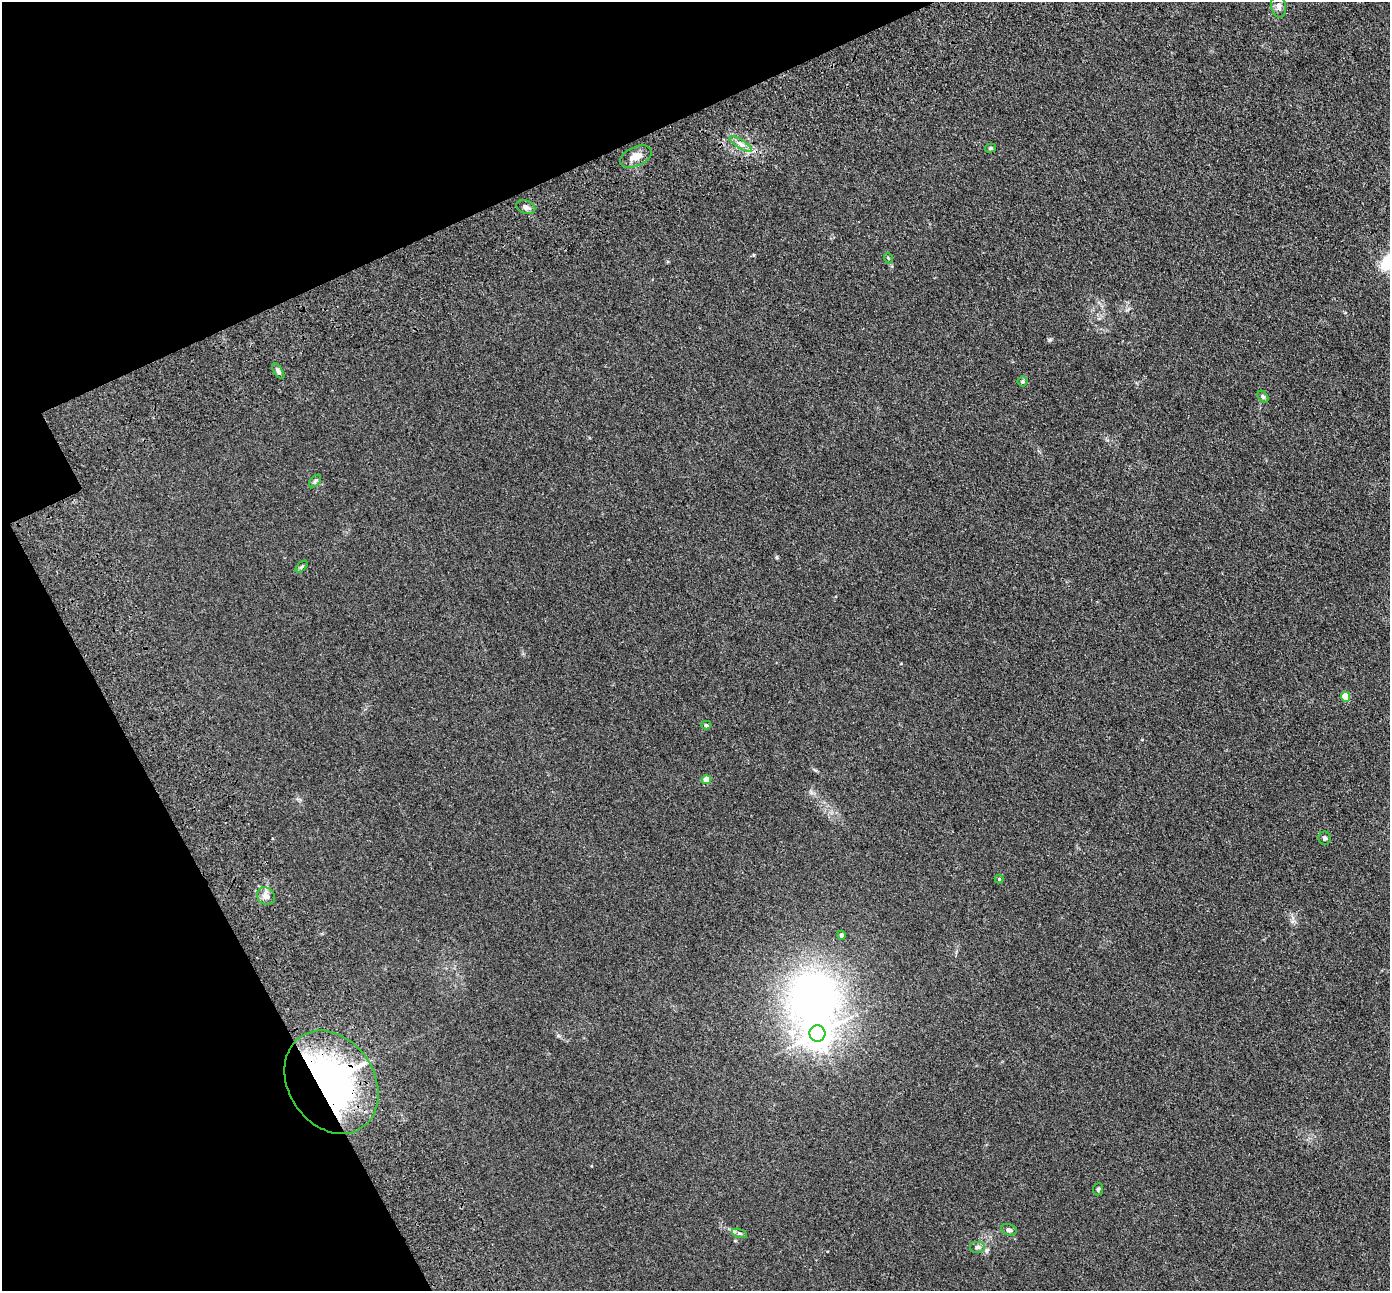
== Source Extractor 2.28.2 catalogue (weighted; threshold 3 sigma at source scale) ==
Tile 5 of 4 x 4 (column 1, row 2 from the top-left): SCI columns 200-1587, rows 3053-4341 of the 5945 x 5933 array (HDU 1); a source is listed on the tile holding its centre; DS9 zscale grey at full resolution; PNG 1392 x 1293 px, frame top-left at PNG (2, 2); each listed source drawn as its Kron ellipse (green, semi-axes under 4 px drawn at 4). Shown black and unused: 21% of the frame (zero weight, under 3 of 4 exposures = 11% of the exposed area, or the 3 px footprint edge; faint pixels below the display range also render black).
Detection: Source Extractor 2.28.2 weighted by HDU 2 'WHT'; one run over the whole footprint, this tile lists its part. Background 0.106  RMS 0.0067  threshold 0.03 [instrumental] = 3 sigma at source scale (4.5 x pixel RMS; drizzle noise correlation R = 1.50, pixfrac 1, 0.05/0.05 arcsec/px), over >= 5 px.
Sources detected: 25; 1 inside a brighter object's white glare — neither listed nor drawn; the other 24 listed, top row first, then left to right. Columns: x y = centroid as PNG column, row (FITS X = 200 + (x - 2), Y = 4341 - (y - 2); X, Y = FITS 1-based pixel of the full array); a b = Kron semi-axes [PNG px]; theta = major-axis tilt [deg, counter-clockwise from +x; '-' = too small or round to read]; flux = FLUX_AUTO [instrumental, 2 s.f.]
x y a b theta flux
1279 6 11 7 -81 3
741 144 13 3 -32 2.5
991 148 5 4 - 0.97
636 157 17 9 25 6.9
526 207 10 6 -23 2.2
888 258 5 3 - 0.56
278 371 9 4 -57 1.8
1022 381 5 5 - 1.1
1263 397 7 4 -52 0.95
315 481 7 4 46 1.2
302 567 7 4 43 0.99
1345 697 5 4 - 15
706 725 5 4 - 0.94
706 780 4 4 - 8.4
1325 838 6 6 - 1.3
999 879 4 4 - 0.54
266 896 9 8 - 3.8
842 935 4 4 - 1.9
817 1034 8 8 - 740
331 1082 55 43 -56 210
1098 1189 6 5 - 0.97
1009 1230 8 5 -17 1.6
739 1233 8 3 -19 1.1
977 1247 8 6 0 1.8
Overlapping masked pixels (flux is a lower limit): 1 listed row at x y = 331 1082